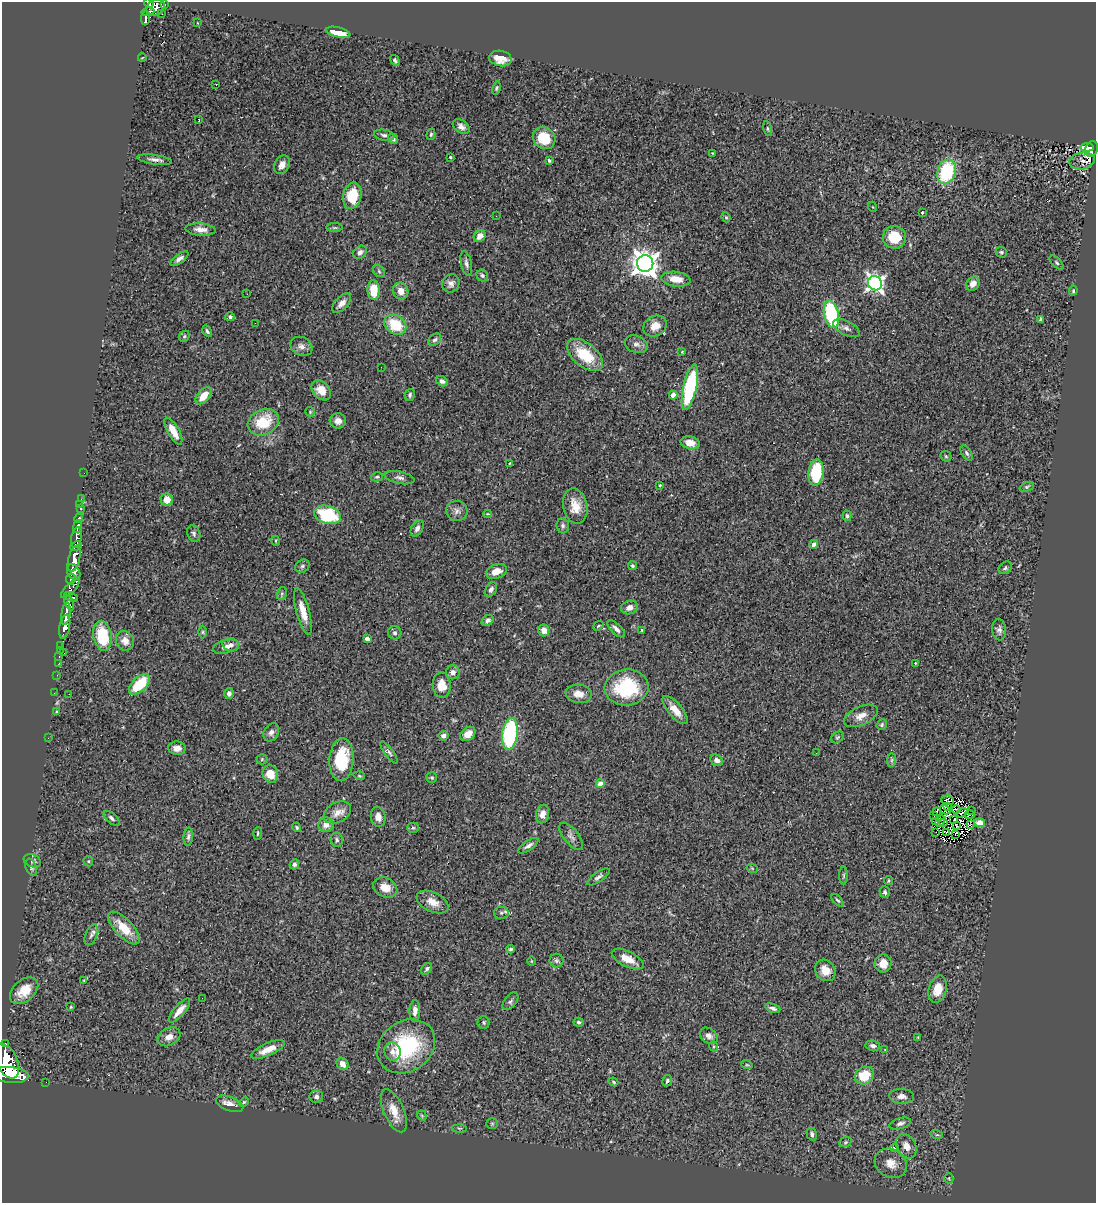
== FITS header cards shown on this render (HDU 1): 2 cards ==
NAXIS1  =                 1094
NAXIS2  =                 1201

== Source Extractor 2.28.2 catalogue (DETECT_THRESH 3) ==
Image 1094 x 1201 px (HDU 1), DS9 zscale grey, 1 PNG px = 1 image px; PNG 1098 x 1205 px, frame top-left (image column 1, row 1201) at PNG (2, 2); each listed source drawn as its Kron ellipse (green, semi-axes under 4 px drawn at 4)
Background 0.789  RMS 0.069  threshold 0.206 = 3 sigma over >= 5 px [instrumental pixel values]
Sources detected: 277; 6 with non-positive FLUX_AUTO (blend fragments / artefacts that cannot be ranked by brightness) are neither listed nor drawn; the other 271 listed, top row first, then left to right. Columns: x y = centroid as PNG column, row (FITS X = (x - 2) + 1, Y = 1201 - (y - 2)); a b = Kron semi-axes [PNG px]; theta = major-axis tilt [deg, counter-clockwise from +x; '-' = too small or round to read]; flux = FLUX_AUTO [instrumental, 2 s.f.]
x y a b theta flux
149 3 5 4 - 490
165 4 3 3 - 28
155 7 10 7 29 780
148 12 7 4 7 330
162 14 3 2 - 6.6
145 18 7 4 88 210
198 23 2 2 - 3.6
338 32 12 5 -14 97
142 58 4 2 - 3
500 58 11 7 -11 50
395 60 6 4 -57 8
216 84 3 2 - 4.5
496 88 7 4 77 7.7
199 119 3 2 - 4.1
461 126 9 6 -32 20
768 129 8 4 -77 8
431 134 6 4 74 7.1
384 135 10 5 -10 14
544 138 12 10 -42 110
393 139 5 4 - 12
1087 147 6 4 6 58
1091 149 8 6 65 320
713 153 3 2 - 3.4
450 157 3 3 - 4.7
155 160 17 5 -8 23
549 160 4 3 - 7.6
1082 161 13 8 10 17
282 165 10 7 61 28
946 172 12 9 74 330
352 196 13 9 78 140
873 207 5 3 - 3.2
922 213 3 3 - 11
496 216 2 2 - 5.3
726 217 5 4 - 5.2
335 228 8 4 0 7.1
201 229 15 6 -4 35
480 236 6 5 - 38
894 237 12 11 - 130
360 252 7 6 - 14
1001 252 6 5 - 7.3
179 259 10 4 37 18
466 263 12 5 -78 16
645 263 8 8 - 5300
1057 263 9 4 -45 7.7
379 271 6 5 - 8.1
482 276 6 5 - 11
676 279 15 7 -7 62
451 283 9 8 - 23
875 283 7 7 - 1800
973 284 8 6 49 31
374 290 10 6 -87 100
401 291 8 7 - 41
1073 291 5 4 - 6.7
247 294 2 2 - 2.4
341 303 12 6 45 30
831 314 14 7 -78 390
230 317 4 4 - 13
1040 319 3 2 - 5.6
255 323 2 2 - 3.8
395 325 12 9 -36 160
655 326 12 10 30 53
846 328 14 7 -26 22
207 331 6 3 -61 9.7
184 336 6 5 - 8.1
435 340 7 5 38 11
636 344 12 8 -20 25
301 346 11 9 -30 26
682 352 3 3 - 3.2
585 355 21 11 -39 170
381 367 2 2 - 5.1
442 381 6 5 - 17
690 387 23 6 77 480
321 390 11 8 -48 52
410 395 6 5 - 9.8
673 395 4 4 - 44
204 396 10 6 49 72
310 412 5 4 - 5.2
338 421 8 7 - 28
263 422 16 12 28 150
173 431 15 5 -61 72
690 443 9 6 -12 45
967 453 8 4 -54 10
946 456 6 5 - 6.2
509 463 3 2 - 2.8
816 472 13 7 83 220
84 473 2 2 - 2.8
377 477 6 4 14 7.7
399 478 15 6 -12 19
660 485 3 2 - 3.4
1027 487 7 4 21 8
81 499 3 2 - 8.4
167 500 6 6 - 55
80 504 2 2 - 8.2
575 506 18 12 -78 72
81 509 3 3 - 92
457 511 10 10 - 23
488 514 4 3 - 4.4
327 515 13 9 -17 270
847 516 5 4 - 8.1
79 518 5 3 - 220
78 526 6 4 79 330
563 526 7 6 - 11
417 528 9 5 59 19
194 533 8 6 -69 11
76 538 10 5 79 1200
276 541 5 3 - 4.2
814 544 4 4 - 21
76 546 6 4 25 930
74 559 13 6 76 3900
302 566 7 6 - 12
633 566 4 4 - 8.2
1005 568 7 5 39 9.5
496 571 11 7 19 42
74 572 8 6 -59 1300
71 579 6 5 - 550
70 588 13 4 46 950
491 590 8 5 56 17
282 594 6 5 - 7
71 597 7 4 -23 660
69 602 8 4 -66 520
629 607 8 6 17 25
303 612 24 6 -75 67
66 614 11 4 83 1800
488 620 6 5 - 13
598 626 5 3 - 4.1
65 627 12 5 80 1600
616 629 11 5 -44 19
544 630 6 5 - 34
642 630 4 3 - 3.9
999 630 11 7 -84 17
203 632 6 4 90 6.7
395 633 7 6 - 11
102 636 15 9 -80 210
367 639 4 4 - 28
125 641 10 9 - 34
231 645 8 6 -13 18
61 646 3 2 - 12
226 647 13 6 16 26
60 650 3 2 - 14
64 653 3 2 - 81
59 656 3 2 - 34
59 663 3 2 - 12
915 663 3 2 - 2.9
453 672 7 7 - 22
57 675 2 2 - 15
139 684 13 7 43 180
442 685 12 9 -87 74
626 687 22 18 5 300
54 693 2 2 - 11
229 693 5 4 - 17
69 694 2 2 - 2.7
579 694 13 9 -8 39
675 710 17 7 -49 55
57 712 4 3 - 5.9
861 716 18 9 24 45
882 725 6 4 49 7.5
271 732 9 7 58 21
468 734 8 6 39 46
510 734 16 7 82 600
444 736 5 4 - 14
837 737 7 5 34 8.1
48 738 2 2 - 7.7
177 748 9 6 -5 30
389 752 13 4 -53 12
816 753 3 2 - 8.9
262 759 5 5 - 5.9
342 760 21 12 86 210
717 760 7 5 -26 20
892 760 7 4 89 8.5
270 774 9 7 -65 69
359 776 6 3 -19 5.3
432 778 5 5 - 6.9
600 784 4 4 - 62
947 800 6 5 - 11
947 807 4 2 - 2.6
956 809 4 2 - 6.5
945 810 5 3 - 5.2
971 810 2 2 - 32
337 812 14 10 28 43
937 812 3 2 - 5.5
962 813 6 2 33 1.6
542 814 9 6 77 32
934 815 2 2 - 3.4
970 815 5 2 - 4.3
378 817 10 7 -81 31
112 818 9 5 -42 13
954 820 3 2 - 8.7
936 821 3 2 - 4.1
940 821 6 3 64 0.95
944 822 4 2 - 2
979 823 5 4 - 33
326 825 7 7 - 34
956 825 4 2 - 2
971 825 3 2 - 5.3
297 827 5 3 - 6.6
413 828 5 5 - 7.4
936 832 2 2 - 2.3
946 832 3 2 - 1.1
258 833 6 2 85 5
956 834 3 2 - 5.4
571 836 16 7 -51 21
188 837 9 4 85 11
337 840 7 6 - 12
528 846 11 5 34 18
32 861 9 6 -24 14
88 861 5 5 - 5.7
294 864 5 4 - 14
31 867 9 5 -68 11
752 868 5 3 - 4.2
844 875 9 4 90 8
598 877 13 5 34 15
888 881 4 4 - 6.3
385 887 12 9 -24 52
885 892 6 5 - 12
838 900 7 4 -47 8.7
432 902 17 9 -25 56
501 913 7 6 - 10
124 928 21 9 -47 95
91 935 11 6 67 17
511 949 4 3 - 8.1
628 959 17 7 -27 63
531 961 5 3 - 3.6
556 961 7 7 - 12
883 964 9 8 - 46
427 969 6 5 - 9.7
825 970 11 9 -53 53
84 981 3 3 - 4.1
938 989 14 8 75 72
24 991 16 10 40 89
202 998 2 2 - 23
510 1001 10 6 50 12
71 1007 3 3 - 4.1
773 1008 8 4 -20 13
179 1011 15 5 49 44
415 1011 11 5 88 29
483 1022 6 6 - 7.9
579 1022 5 4 - 8.1
709 1036 10 7 -36 21
169 1037 12 8 29 38
918 1037 4 3 - 3.3
5 1044 3 3 - 100
406 1046 31 25 35 410
713 1046 5 3 - 4.6
873 1046 7 5 -10 14
268 1049 18 6 23 59
885 1049 4 3 - 5.1
392 1052 9 8 - 25
7 1061 18 10 -65 7300
343 1064 7 5 -51 43
747 1065 6 3 -18 5
11 1075 18 8 -5 8300
864 1075 10 8 28 110
667 1081 6 5 - 8.6
46 1082 2 2 - 11
613 1082 5 4 - 4.9
901 1096 12 7 -3 27
316 1097 7 6 - 15
244 1102 5 4 - 6
230 1104 14 7 -21 29
394 1111 23 10 -67 67
422 1116 5 4 - 5.9
900 1123 11 5 16 18
492 1124 6 5 - 6.6
459 1128 7 3 -1 5.3
812 1134 6 5 - 13
937 1135 6 4 -17 5.8
845 1142 6 5 - 6.5
906 1146 13 9 -63 41
894 1148 4 3 - 24
891 1163 17 14 -32 59
949 1178 5 4 - 5.8
At the frame edge (FLAGS 8, measured only in part): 3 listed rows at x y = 149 3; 7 1061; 11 1075
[6 non-positive-flux detections neither listed nor drawn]